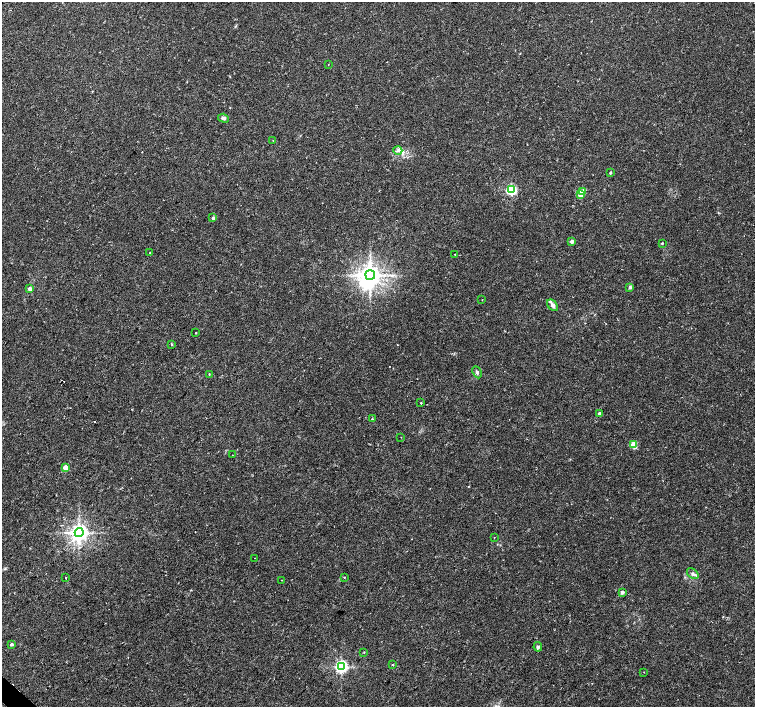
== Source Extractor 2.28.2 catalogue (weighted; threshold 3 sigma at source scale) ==
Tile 7 of 4 x 4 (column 3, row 2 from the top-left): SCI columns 3011-4515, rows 2980-4388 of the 6025 x 6025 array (HDU 1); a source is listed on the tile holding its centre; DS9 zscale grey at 2 x 2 block average (1 PNG px = mean of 2 x 2 image px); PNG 757 x 709 px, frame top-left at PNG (2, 2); each listed source drawn as its Kron ellipse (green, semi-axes under 4 px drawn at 4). Shown black and unused: <1% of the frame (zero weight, under 2 of 3 exposures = <1% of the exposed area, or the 3 px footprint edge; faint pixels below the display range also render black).
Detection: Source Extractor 2.28.2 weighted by HDU 2 'WHT'; one run over the whole footprint, this tile lists its part. Background 0.0254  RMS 0.0028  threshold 0.0128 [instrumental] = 3 sigma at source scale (4.5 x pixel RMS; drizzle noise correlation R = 1.50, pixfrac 1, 0.0396/0.0396 arcsec/px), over >= 5 px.
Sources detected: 48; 1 inside a brighter object's white glare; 3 cosmic-ray / hot-pixel residue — neither listed nor drawn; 1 inside a brighter listed object's ellipse — not listed separately; the other 43 listed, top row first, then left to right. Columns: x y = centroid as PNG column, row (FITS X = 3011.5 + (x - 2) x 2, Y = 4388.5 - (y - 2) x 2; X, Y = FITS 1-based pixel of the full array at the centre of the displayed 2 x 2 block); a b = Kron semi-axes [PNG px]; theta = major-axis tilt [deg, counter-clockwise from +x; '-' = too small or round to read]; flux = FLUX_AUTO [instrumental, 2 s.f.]
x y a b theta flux
328 64 2 2 - 0.23
224 118 5 4 - 1.7
273 140 2 2 - 0.33
398 150 4 4 - 1.5
610 173 2 2 - 0.93
511 190 4 3 - 83
583 192 3 3 - 9.7
580 194 3 3 - 12
213 218 4 3 - 1.2
572 242 2 2 - 2.9
662 243 3 2 - 0.56
150 253 2 2 - 0.54
455 254 2 2 - 0.35
370 275 5 5 - 630
630 287 3 3 - 1.2
30 289 3 2 - 4.9
482 300 2 2 - 0.3
553 305 7 4 -51 2.7
196 333 2 2 - 1.7
171 344 3 2 - 0.8
477 372 6 4 -64 1.4
209 374 2 2 - 0.47
421 403 2 2 - 1.9
599 413 2 2 - 1.2
372 419 3 3 - 0.59
401 437 2 2 - 0.28
633 445 3 3 - 20
232 455 2 2 - 0.18
65 468 3 3 - 11
79 532 4 4 - 370
494 537 2 2 - 0.4
255 558 2 2 - 0.91
693 574 7 4 -41 1.7
344 577 2 2 - 1.5
65 578 2 2 - 1.4
282 580 2 2 - 0.2
622 592 2 2 - 3.6
12 644 3 3 - 1.5
538 647 5 4 - 1.4
364 652 2 2 - 0.33
392 665 3 2 - 0.58
341 667 4 4 - 150
644 672 2 2 - 0.3
Diffuse or blended objects may show on this block-average render without a row.